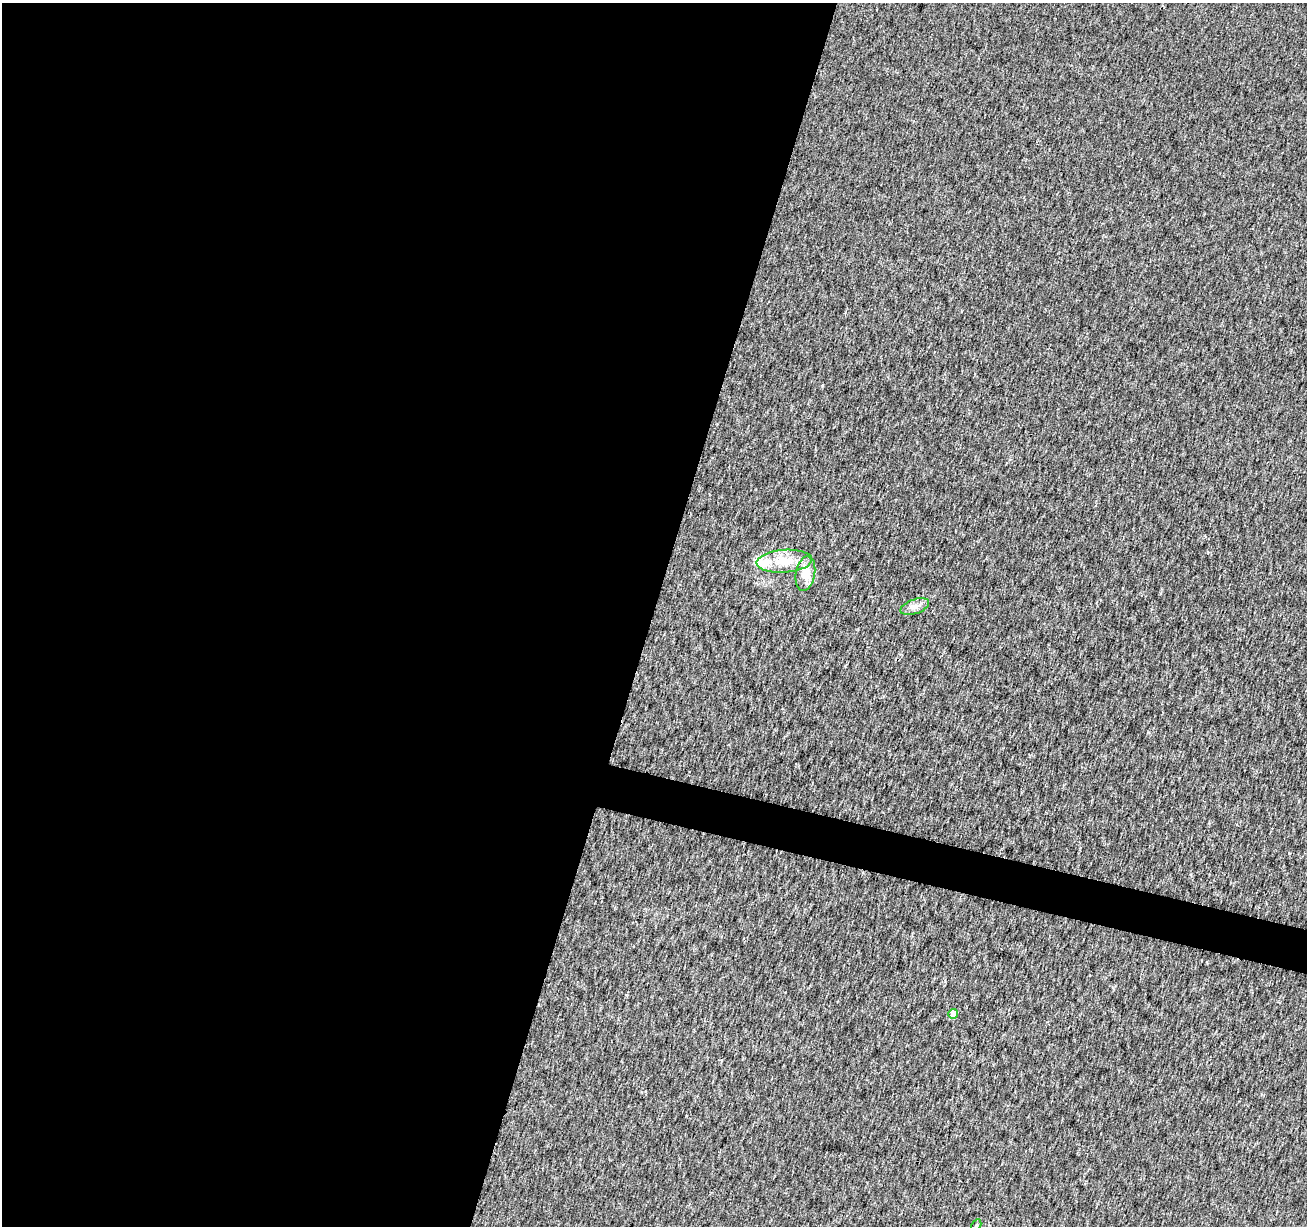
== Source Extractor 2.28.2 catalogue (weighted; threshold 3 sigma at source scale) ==
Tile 5 of 4 x 4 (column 1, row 2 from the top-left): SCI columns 10-1314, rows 2735-3958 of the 5233 x 5408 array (HDU 1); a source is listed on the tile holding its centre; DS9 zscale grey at full resolution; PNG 1309 x 1228 px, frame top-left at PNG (2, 3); each listed source drawn as its Kron ellipse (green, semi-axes under 4 px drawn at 4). Shown black and unused: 52% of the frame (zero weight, under 2 of 3 exposures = <1% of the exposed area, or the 3 px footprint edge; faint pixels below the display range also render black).
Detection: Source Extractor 2.28.2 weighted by HDU 2 'WHT'; one run over the whole footprint, this tile lists its part. Background 0.00618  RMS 0.0076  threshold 0.0341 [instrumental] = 3 sigma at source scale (4.5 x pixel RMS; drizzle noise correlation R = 1.50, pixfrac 1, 0.0396/0.0396 arcsec/px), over >= 5 px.
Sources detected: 7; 1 inside a brighter object's white glare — neither listed nor drawn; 1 inside a brighter listed object's ellipse — not listed separately; the other 5 listed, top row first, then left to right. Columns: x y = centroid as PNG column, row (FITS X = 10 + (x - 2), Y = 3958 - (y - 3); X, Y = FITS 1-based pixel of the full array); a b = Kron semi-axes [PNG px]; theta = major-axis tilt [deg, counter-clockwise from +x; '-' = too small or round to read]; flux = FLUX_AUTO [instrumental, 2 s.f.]
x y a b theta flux
784 561 28 11 4 18
805 574 17 9 80 12
915 607 15 7 19 4.7
953 1014 5 4 - 10
976 1225 6 4 61 1.1